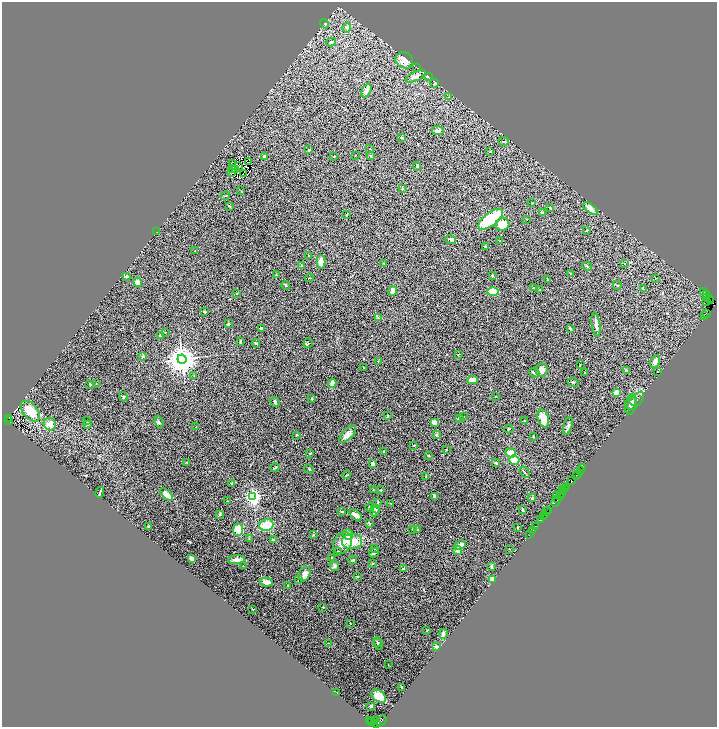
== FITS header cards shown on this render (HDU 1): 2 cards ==
NAXIS1  =                 1430
NAXIS2  =                 1450

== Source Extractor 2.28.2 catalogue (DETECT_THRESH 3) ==
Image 1430 x 1450 px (HDU 1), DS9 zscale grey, zoomed out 1/2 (1 PNG px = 2 x 2 image px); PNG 719 x 729 px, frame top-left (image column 2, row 1450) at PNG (2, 2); each listed source drawn as its Kron ellipse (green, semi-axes under 4 px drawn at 4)
Background 1.57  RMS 0.065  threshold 0.194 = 3 sigma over >= 5 px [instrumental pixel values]
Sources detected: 287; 46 cannot appear on this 1/2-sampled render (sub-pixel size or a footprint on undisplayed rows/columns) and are neither listed nor drawn; the other 241 listed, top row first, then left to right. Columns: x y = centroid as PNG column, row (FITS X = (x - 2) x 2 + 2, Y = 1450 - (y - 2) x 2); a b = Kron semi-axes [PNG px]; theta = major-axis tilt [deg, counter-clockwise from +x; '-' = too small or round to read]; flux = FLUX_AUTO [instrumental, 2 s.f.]
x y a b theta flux
325 24 5 3 - 12
347 28 5 4 - 24
331 42 5 3 - 22
404 60 9 8 - 98
416 67 2 1 - 6.8
416 76 11 4 25 54
428 77 3 2 - 6.2
434 83 4 3 - 12
366 90 7 4 64 45
448 97 3 2 - 5.5
438 131 6 4 -5 35
401 138 2 2 - 13
503 141 5 2 - 8.3
370 149 2 1 - 6.7
309 150 3 2 - 14
490 151 3 2 - 5.9
355 155 2 1 - 4.5
264 156 3 2 - 19
334 156 2 2 - 6.2
371 156 3 2 - 11
249 162 4 1 - 4
232 163 2 1 - 0.013
238 166 2 1 - 1.4
417 166 4 3 - 9
232 169 2 1 - 4.3
235 169 2 1 - 1.6
232 173 3 1 - 4.6
244 174 3 1 - 4.3
402 188 3 3 - 9.7
241 191 3 2 - 3.7
225 196 5 1 - 7.9
532 203 2 1 - 5.2
229 206 3 2 - 8.5
550 208 3 2 - 7
590 208 8 4 -37 83
542 213 4 3 - 22
346 215 3 2 - 4.6
491 219 15 6 37 570
527 219 2 2 - 5.9
502 224 7 6 - 180
586 230 3 2 - 11
157 232 2 1 - 4.1
451 240 5 3 - 19
500 241 3 2 - 8.8
485 247 3 2 - 14
194 251 2 1 - 4
309 256 3 2 - 11
321 262 7 4 -89 95
384 263 3 2 - 6.2
624 264 2 2 - 3.8
302 266 4 2 - 7.6
587 266 5 3 - 13
570 274 2 1 - 3.7
276 275 3 1 - 4.1
492 275 3 2 - 15
126 276 3 3 - 27
309 278 5 1 - 5.6
655 278 2 2 - 4.8
547 279 3 2 - 4.8
138 282 5 4 - 52
286 285 4 3 - 9.4
617 285 4 2 - 7.8
533 288 3 2 - 9
643 289 4 3 - 9.5
539 290 3 2 - 5.6
392 291 5 3 - 52
493 292 6 3 1 230
704 292 2 1 - 140
237 293 3 2 - 7.6
707 295 3 2 - 420
706 298 2 1 - 210
709 299 2 1 - 180
711 301 2 1 - 940
707 302 2 2 - 150
205 312 2 2 - 32
707 313 2 1 - 200
705 316 2 1 - 49
378 317 4 3 - 11
228 324 3 2 - 17
596 324 12 3 -82 49
261 328 3 2 - 20
570 329 3 3 - 12
165 333 3 2 - 7
160 335 3 3 - 36
240 341 3 2 - 14
256 343 4 2 - 13
308 343 5 3 - 11
459 354 3 2 - 5.6
143 357 3 2 - 12
182 359 4 4 - 21000
378 361 2 2 - 12
655 361 7 4 63 53
580 364 3 2 - 4.1
363 367 2 1 - 6
542 370 6 6 - 75
626 370 4 2 - 7.6
658 371 2 1 - 4.9
534 373 5 3 - 15
585 373 2 1 - 4.2
194 376 3 2 - 5.4
473 380 5 3 - 93
573 382 5 2 - 11
332 383 5 3 - 92
90 384 3 2 - 14
96 384 3 2 - 5.2
616 393 3 2 - 98
496 396 3 2 - 4.6
123 397 5 3 - 15
312 398 3 2 - 7
633 401 4 3 - 17
636 401 11 5 49 46
275 402 5 2 - 29
631 405 10 5 78 44
30 411 12 7 -49 280
387 416 2 2 - 15
463 416 2 2 - 5.6
459 418 3 2 - 7.5
543 418 9 5 -73 140
8 419 3 2 - 1700
525 420 3 2 - 8.9
9 421 4 2 - 1000
86 421 3 2 - 5.3
159 422 6 3 -69 20
434 422 3 3 - 93
50 424 6 5 - 120
87 425 3 3 - 12
568 426 9 4 74 30
196 427 3 2 - 4.4
509 429 4 2 - 12
348 434 11 5 44 78
296 435 3 2 - 5.1
436 435 4 3 - 14
533 436 3 2 - 6.4
414 445 3 2 - 7.3
446 449 2 2 - 4.9
384 452 3 2 - 9.1
310 453 3 2 - 11
511 453 6 4 -21 130
429 456 3 2 - 5.2
514 460 5 5 - 150
187 462 3 3 - 12
496 463 4 2 - 10
372 464 3 3 - 36
275 468 4 2 - 8.7
583 468 3 1 - 90
309 469 5 2 - 9.8
581 470 3 2 - 140
524 472 6 2 -55 12
578 474 2 1 - 150
347 475 4 2 - 12
576 475 2 1 - 110
426 476 3 2 - 10
571 481 3 2 - 390
232 483 4 2 - 15
567 487 2 1 - 110
565 489 3 2 - 430
373 490 2 2 - 4.5
381 490 3 3 - 7.6
562 490 2 1 - 380
100 492 5 2 - 21
563 492 2 1 - 320
562 493 2 1 - 230
167 494 8 4 -41 100
557 495 3 2 - 560
253 496 4 3 - 3900
435 496 4 2 - 21
560 496 3 1 - 460
532 498 4 2 - 7.5
557 500 2 1 - 130
227 501 2 1 - 3.3
555 502 5 2 - 470
377 503 4 2 - 11
391 503 3 2 - 4.1
370 507 4 2 - 10
375 509 5 2 - 9.6
522 509 4 3 - 10
549 510 2 1 - 84
342 511 3 2 - 13
375 512 5 3 - 17
547 512 3 1 - 170
220 514 4 3 - 12
355 515 7 3 -36 37
544 515 4 1 - 370
543 517 3 1 - 220
541 519 3 1 - 250
369 523 4 2 - 8.6
266 525 7 6 - 260
149 526 4 2 - 12
536 526 2 1 - 87
517 527 3 2 - 5.5
413 529 3 2 - 12
417 529 3 2 - 19
238 530 6 5 - 160
533 530 2 1 - 66
313 535 2 2 - 9.4
348 535 5 4 - 65
529 535 2 1 - 66
249 539 2 1 - 3.6
273 540 3 3 - 19
352 541 10 7 5 210
343 543 11 9 59 110
460 545 6 3 28 81
375 548 3 3 - 8.2
509 549 2 2 - 3.9
458 551 4 4 - 67
338 552 4 2 - 8.6
374 553 5 2 - 22
332 558 3 3 - 8.6
192 559 4 3 - 76
237 560 8 3 3 63
352 560 4 2 - 9
373 563 3 2 - 6.5
243 566 2 2 - 5.6
334 566 5 4 - 21
491 566 4 2 - 23
403 569 2 2 - 35
305 574 7 5 68 60
357 577 3 2 - 9.1
298 579 2 1 - 8
492 580 3 3 - 90
266 582 6 3 -11 84
288 586 3 2 - 13
323 607 2 2 - 4.3
252 609 3 2 - 4.2
350 623 2 1 - 3.3
426 631 3 2 - 10
443 634 5 3 - 42
377 642 5 3 - 13
328 643 2 2 - 5
378 644 6 3 -61 15
436 647 3 3 - 34
388 665 2 1 - 3.5
402 687 3 2 - 25
337 692 2 1 - 5.4
379 696 8 5 -35 160
371 706 3 2 - 35
381 720 6 2 44 520
370 721 2 1 - 100
372 721 4 1 - 150
375 721 4 3 - 1600
377 724 4 2 - 360
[46 sub-pixel or undisplayed-footprint detections neither listed nor drawn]